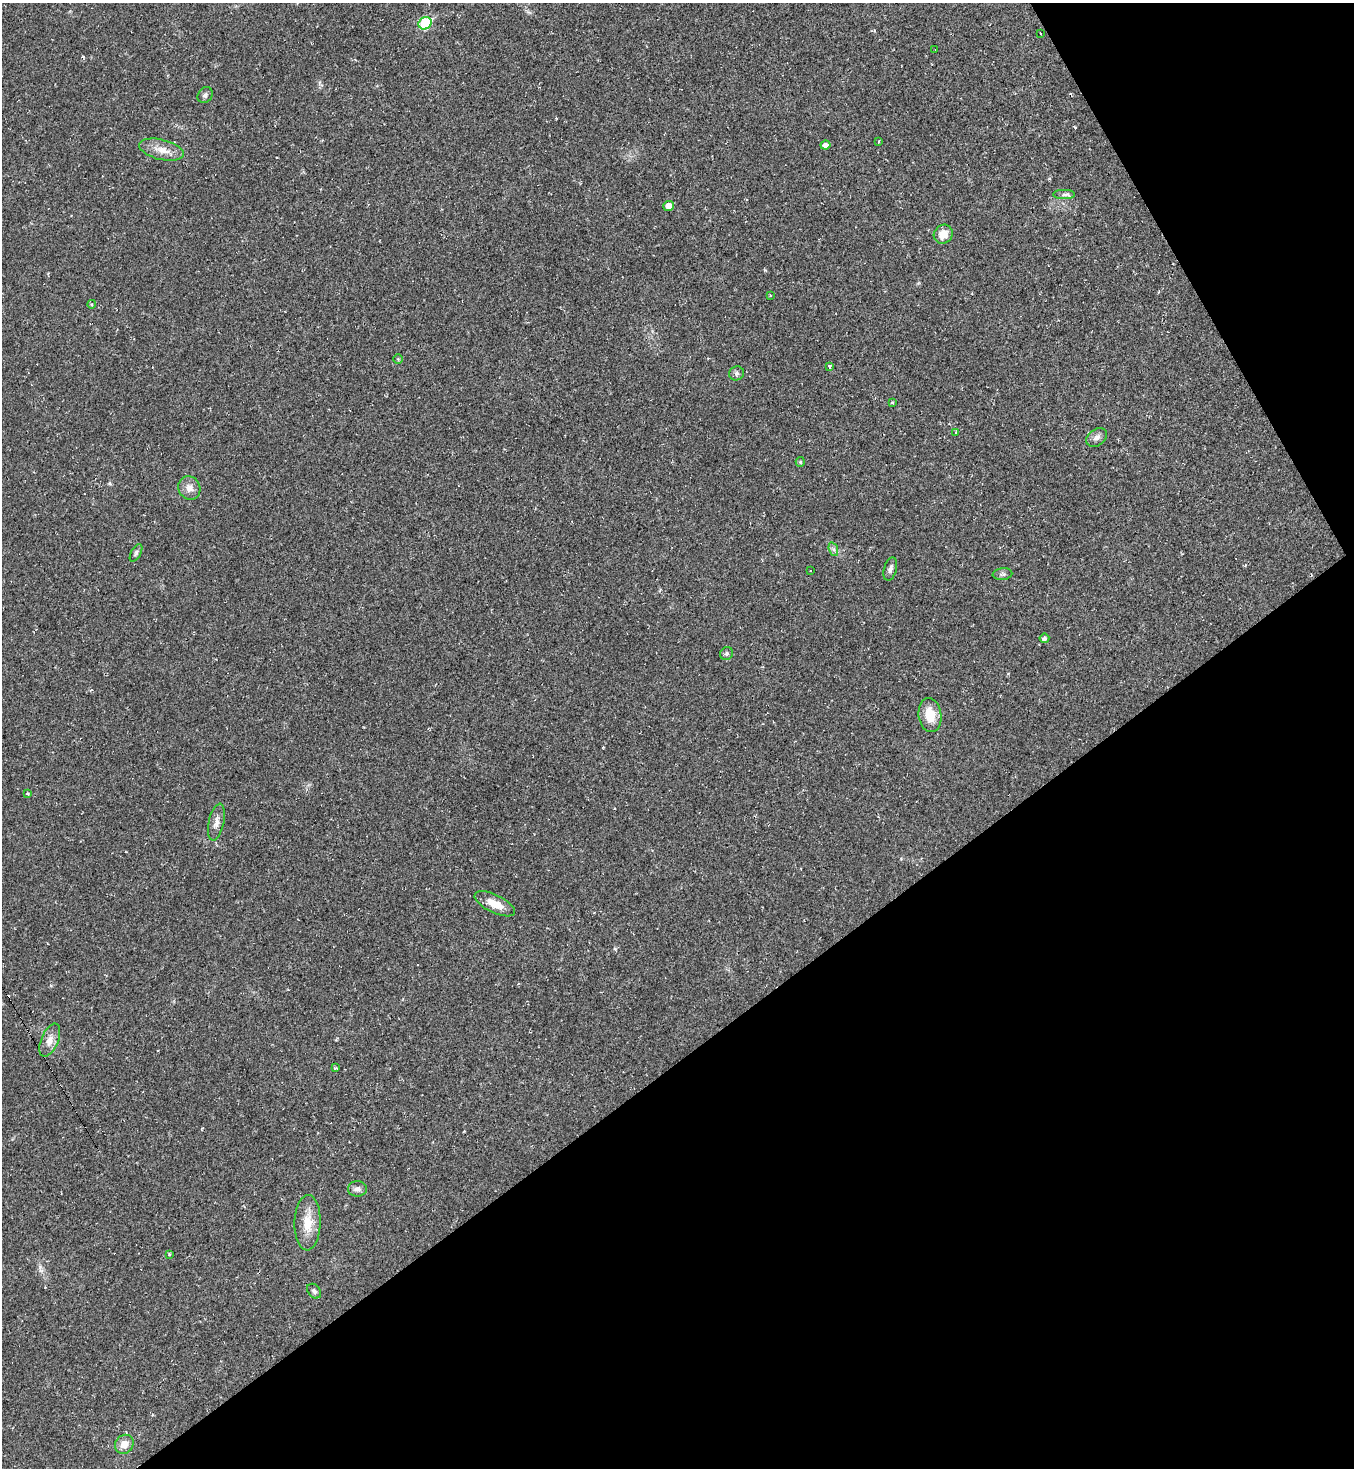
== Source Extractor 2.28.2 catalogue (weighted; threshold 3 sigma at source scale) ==
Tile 12 of 4 x 4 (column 4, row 3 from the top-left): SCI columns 4214-5565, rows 1471-2936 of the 5861 x 5867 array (HDU 1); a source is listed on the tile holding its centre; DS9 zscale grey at full resolution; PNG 1356 x 1470 px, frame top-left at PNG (2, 3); each listed source drawn as its Kron ellipse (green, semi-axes under 4 px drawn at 4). Shown black and unused: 33% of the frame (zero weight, under 2 of 3 exposures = <1% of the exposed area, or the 3 px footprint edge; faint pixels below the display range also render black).
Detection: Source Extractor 2.28.2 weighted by HDU 2 'WHT'; one run over the whole footprint, this tile lists its part. Background 0.0314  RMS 0.0062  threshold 0.0279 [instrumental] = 3 sigma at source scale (4.5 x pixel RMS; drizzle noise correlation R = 1.50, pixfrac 1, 0.05/0.05 arcsec/px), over >= 5 px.
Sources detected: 43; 5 cosmic-ray / hot-pixel residue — neither listed nor drawn; the other 38 listed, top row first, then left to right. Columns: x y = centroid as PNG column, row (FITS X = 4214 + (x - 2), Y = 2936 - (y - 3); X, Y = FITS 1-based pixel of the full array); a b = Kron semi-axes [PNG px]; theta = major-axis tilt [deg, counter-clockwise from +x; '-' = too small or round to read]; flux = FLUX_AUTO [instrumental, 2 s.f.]
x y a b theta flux
425 23 7 6 - 39
1040 33 3 2 - 0.48
935 50 3 2 - 0.42
205 95 8 7 - 1.9
879 141 3 2 - 0.5
825 145 5 4 - 3.1
161 150 23 10 -13 7.4
1064 195 11 4 0 1.7
669 206 5 5 - 5.2
943 234 10 9 - 7.6
770 295 4 3 - 0.44
92 304 4 3 - 0.52
398 359 5 5 - 0.75
830 367 4 3 - 1.9
736 373 7 7 - 1.6
892 403 3 3 - 1.1
956 432 3 3 - 0.73
1097 437 11 8 36 2.8
800 462 5 4 - 0.72
189 488 12 11 - 4.7
833 549 7 4 -70 1.4
136 553 9 5 61 1.4
890 569 12 6 74 2.3
810 570 3 2 - 0.7
1002 574 10 6 6 1.5
1044 638 5 5 - 1.8
727 653 7 6 - 1.4
930 715 17 11 -82 12
28 794 4 3 - 0.61
216 822 19 7 77 4.1
495 904 22 9 -26 8.8
50 1040 17 8 67 5.3
335 1068 4 2 - 0.96
357 1189 9 7 0 2.7
308 1223 28 13 88 12
169 1254 4 3 - 0.63
314 1291 8 6 -48 1.6
124 1444 10 8 53 5.9